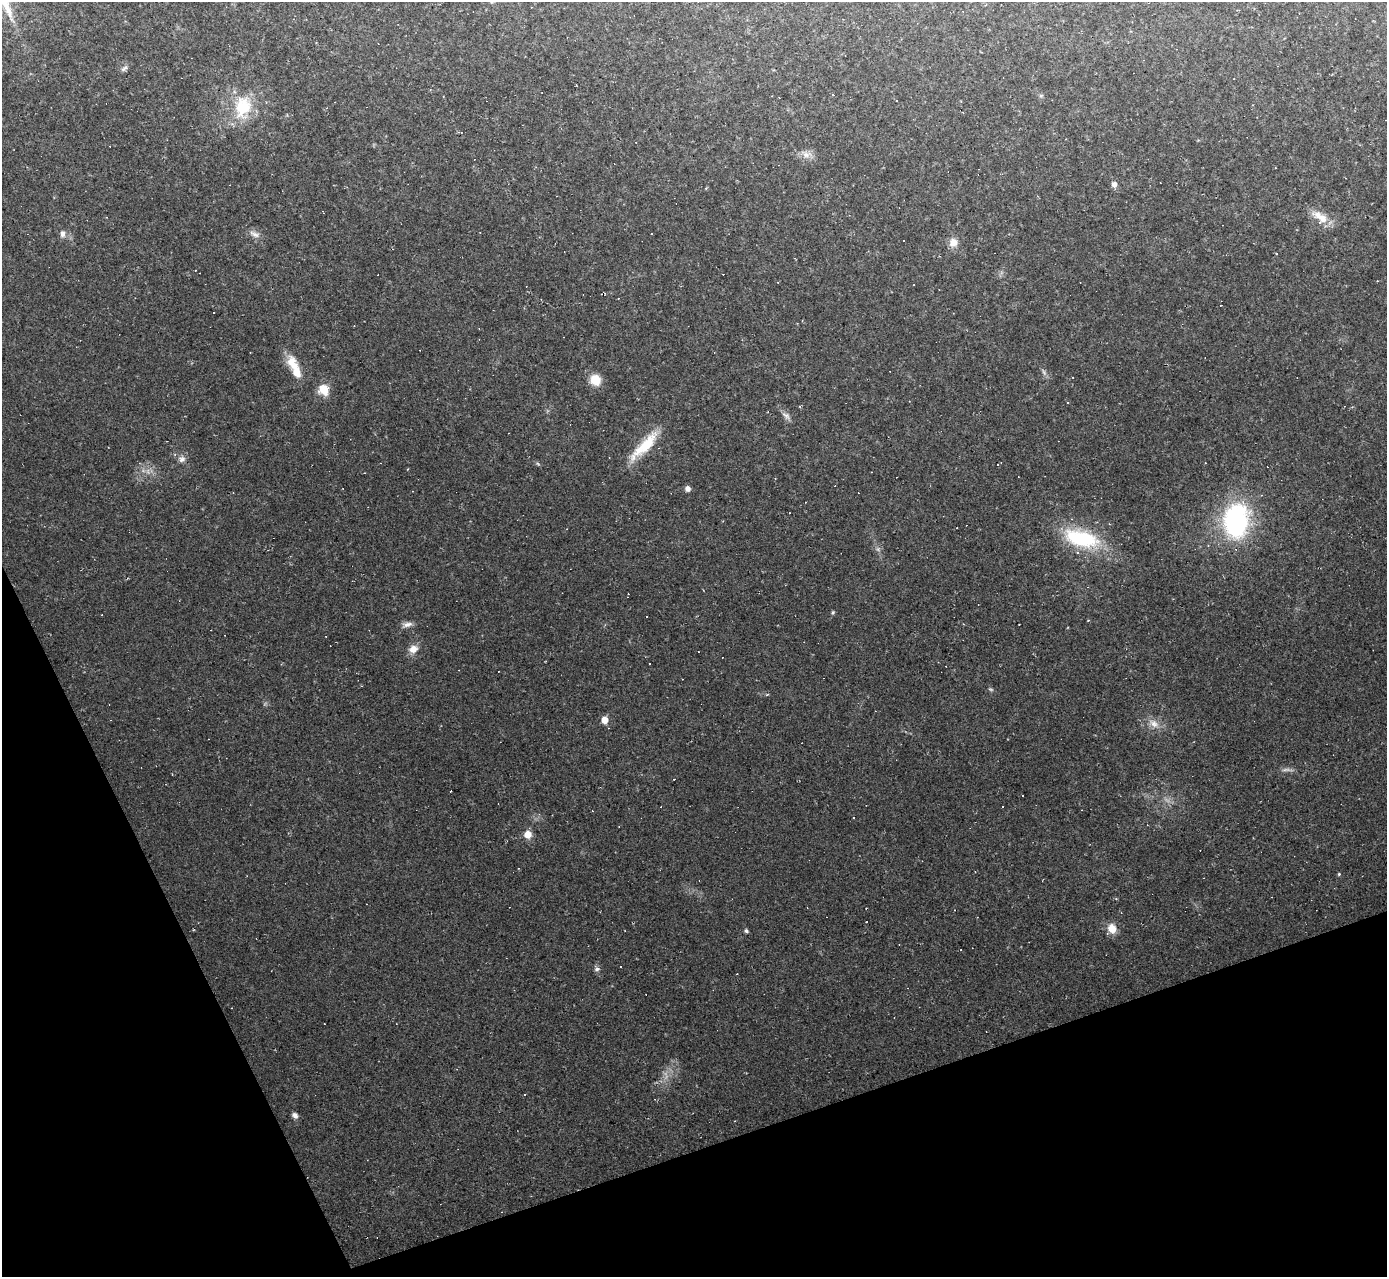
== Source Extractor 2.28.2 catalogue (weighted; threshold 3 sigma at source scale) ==
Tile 14 of 4 x 4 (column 2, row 4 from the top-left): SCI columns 1386-2770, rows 278-1552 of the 5539 x 5526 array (HDU 1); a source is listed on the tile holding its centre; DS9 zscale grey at full resolution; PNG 1389 x 1279 px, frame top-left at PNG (2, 2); no overlay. Shown black and unused: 18% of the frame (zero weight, under 2 of 3 exposures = <1% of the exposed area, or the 3 px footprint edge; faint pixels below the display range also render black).
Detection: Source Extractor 2.28.2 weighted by HDU 2 'WHT'; one run over the whole footprint, this tile lists its part. Background 0.0438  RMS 0.0071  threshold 0.032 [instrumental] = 3 sigma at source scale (4.5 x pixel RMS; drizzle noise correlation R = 1.50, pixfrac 1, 0.05/0.05 arcsec/px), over >= 5 px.
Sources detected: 101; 4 too faint to see at this stretch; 48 cosmic-ray / hot-pixel residue — not listed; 3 inside a brighter listed object's ellipse — not listed separately; the other 46 listed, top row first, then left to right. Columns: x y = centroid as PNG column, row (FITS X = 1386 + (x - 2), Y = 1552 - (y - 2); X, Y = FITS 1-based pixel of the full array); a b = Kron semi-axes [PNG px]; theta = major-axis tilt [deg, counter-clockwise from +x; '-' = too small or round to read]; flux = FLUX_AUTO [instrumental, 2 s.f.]
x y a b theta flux
124 68 12 5 43 2.2
1041 96 6 4 1 1
243 107 32 23 79 34
461 132 4 3 - 0.9
1066 139 2 2 - 0.63
806 154 14 9 1 5.3
1114 184 8 7 - 3
1322 218 14 12 -48 8.7
63 234 9 6 90 3
255 234 16 7 -24 4.2
953 242 12 12 - 6.1
1277 254 3 3 - 0.59
214 312 3 2 - 0.47
293 364 25 13 -61 14
595 380 8 8 - 19
324 390 12 11 - 12
1068 402 3 3 - 0.71
786 416 15 7 -43 3.4
645 446 45 11 46 25
182 459 10 9 - 3.5
139 463 4 3 - 0.61
538 464 6 4 -44 1
364 473 3 2 - 0.42
688 489 6 5 - 3.2
789 513 3 2 - 0.71
1236 521 30 22 84 120
1081 538 50 22 -16 53
1208 545 4 4 - 0.74
833 612 5 4 - 1
407 624 14 7 15 3.8
413 649 12 9 30 6.3
649 664 3 3 - 1.5
991 689 7 4 -19 1.1
766 695 4 4 - 0.88
604 720 6 5 - 8.3
1154 723 17 10 -35 7
1287 770 20 4 -3 2.7
1082 810 3 2 - 0.41
854 818 3 2 - 0.75
528 834 9 8 - 6.6
1339 874 4 4 - 0.75
1112 928 10 9 - 9.2
746 931 5 4 - 1.5
597 969 8 5 11 1.8
525 1094 3 3 - 0.82
295 1115 7 6 - 2.7